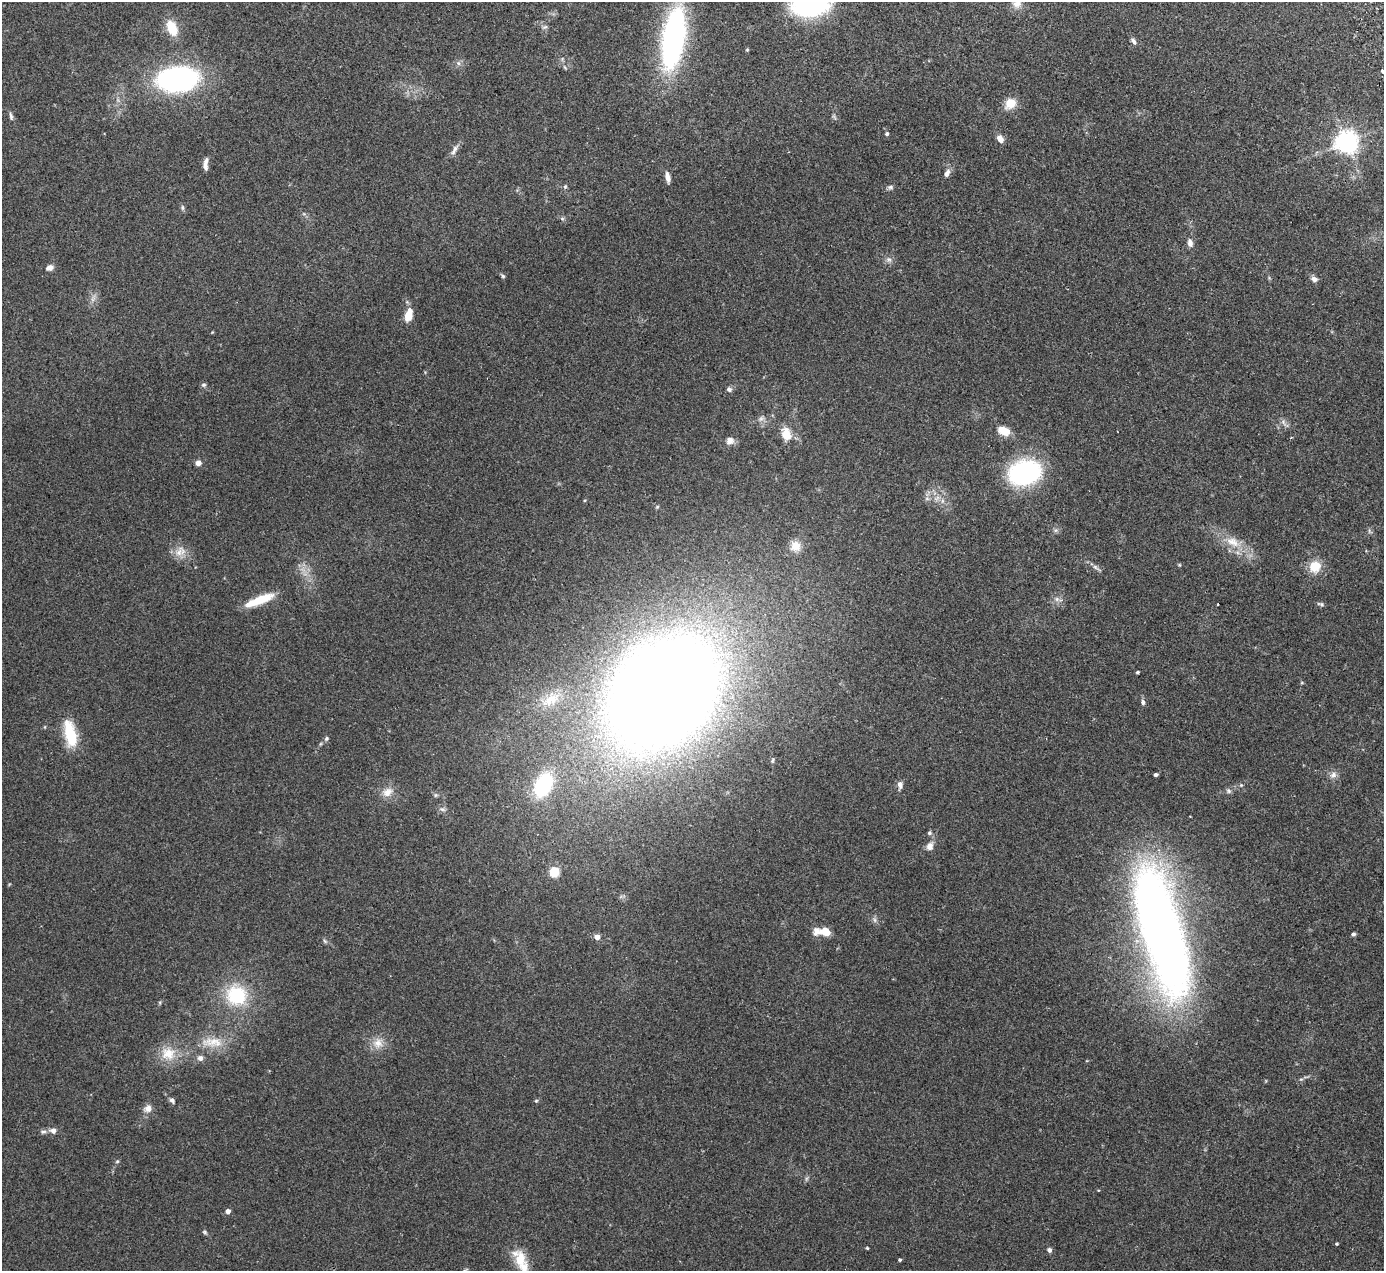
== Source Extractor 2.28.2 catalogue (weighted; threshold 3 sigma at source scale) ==
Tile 10 of 4 x 4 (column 2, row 3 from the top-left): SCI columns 1437-2818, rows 1450-2718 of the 5636 x 5565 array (HDU 1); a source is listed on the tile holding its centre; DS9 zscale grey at full resolution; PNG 1386 x 1273 px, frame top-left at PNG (2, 2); no overlay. Shown black and unused: <1% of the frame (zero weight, under 2 of 3 exposures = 3% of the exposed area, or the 3 px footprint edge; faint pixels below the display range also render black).
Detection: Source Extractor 2.28.2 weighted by HDU 2 'WHT'; one run over the whole footprint, this tile lists its part. Background 0.0772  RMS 0.0083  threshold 0.0374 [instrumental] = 3 sigma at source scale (4.5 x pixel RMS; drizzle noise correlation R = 1.50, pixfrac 1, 0.05/0.05 arcsec/px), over >= 5 px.
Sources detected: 98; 4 inside a brighter listed object's ellipse — not listed separately; the other 94 listed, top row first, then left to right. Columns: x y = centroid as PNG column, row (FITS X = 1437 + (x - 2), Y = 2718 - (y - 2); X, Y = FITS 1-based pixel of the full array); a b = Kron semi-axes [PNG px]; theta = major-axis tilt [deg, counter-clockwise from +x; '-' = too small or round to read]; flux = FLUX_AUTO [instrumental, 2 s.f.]
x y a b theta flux
1017 4 12 11 - 6.9
810 6 32 18 4 130
545 27 8 5 26 1.8
172 28 16 9 -67 19
673 38 53 18 81 230
1134 41 10 5 -65 2.5
747 50 4 4 - 0.78
458 63 6 6 - 2.1
565 67 8 3 -45 1.1
1382 71 3 3 - 2.7
177 79 40 23 5 160
1010 103 14 12 43 11
11 116 11 4 -77 2.1
887 134 5 5 - 1.4
1000 139 8 6 -54 5.8
1346 142 7 7 - 660
454 150 16 6 63 3.9
205 166 13 5 -85 3.7
947 173 11 7 62 3.6
667 177 12 5 -79 4.4
565 186 5 5 - 1.2
890 187 8 5 1 1.9
182 207 8 4 -89 1.5
562 218 6 4 -19 1.2
1190 243 11 7 -82 3.8
889 259 8 7 - 2.7
50 268 7 5 14 4.8
503 276 5 5 - 1.3
1314 279 9 7 -26 3.2
409 315 16 9 74 10
204 385 7 5 2 1.5
729 389 7 7 - 2.1
761 419 8 6 53 2.4
1283 422 7 5 48 2
1004 431 17 11 -20 9.2
786 434 16 11 -74 12
730 441 10 9 - 4.6
198 463 4 4 - 8.6
1024 472 27 19 14 130
927 499 7 4 -19 1.5
942 501 7 4 72 1.7
1233 542 21 12 -23 15
795 546 13 13 - 9.9
179 552 19 8 62 6.8
1179 565 4 4 - 0.86
1095 567 10 5 -36 2.4
1315 567 15 14 - 13
262 599 29 11 21 19
1057 599 7 6 - 2.6
1218 604 3 2 - 0.66
1321 604 10 4 -12 1.5
1137 672 3 3 - 1.3
1302 683 5 3 - 0.75
663 692 80 62 45 2100
551 699 19 13 25 12
1143 702 7 5 -78 2.2
70 734 33 13 -77 29
327 738 6 5 - 1.4
772 760 7 3 80 1
1156 774 4 3 - 1.9
1333 775 10 8 46 3.9
543 785 26 16 64 63
900 785 11 7 89 3.5
1241 785 5 5 - 0.98
1228 791 8 6 -42 1.8
387 792 15 11 33 8.2
436 795 6 5 - 1.3
442 809 6 5 - 1.9
929 833 6 5 - 1.6
930 846 10 8 73 4.8
554 872 6 6 - 25
875 920 7 4 -88 1.8
1162 931 100 30 -74 940
825 932 12 9 -28 10
1353 934 5 4 - 1.7
597 937 6 5 - 4.8
236 995 26 24 -21 44
212 1042 34 13 -3 18
378 1043 14 13 - 8.8
168 1054 20 18 1 17
200 1058 7 6 - 3.5
172 1100 7 5 -52 2.1
536 1101 5 4 - 0.96
148 1108 10 8 31 5.3
53 1131 8 6 -11 3.8
43 1132 8 5 5 2
117 1161 6 4 2 0.91
228 1211 4 4 - 4.5
205 1232 6 5 - 1.2
1336 1244 3 3 - 0.87
867 1248 4 3 - 0.75
1049 1250 6 5 - 2.3
520 1259 25 15 -66 18
900 1260 3 3 - 1.3
Isophote crosses this tile's border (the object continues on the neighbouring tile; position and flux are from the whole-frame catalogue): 3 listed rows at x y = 1017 4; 810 6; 1382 71